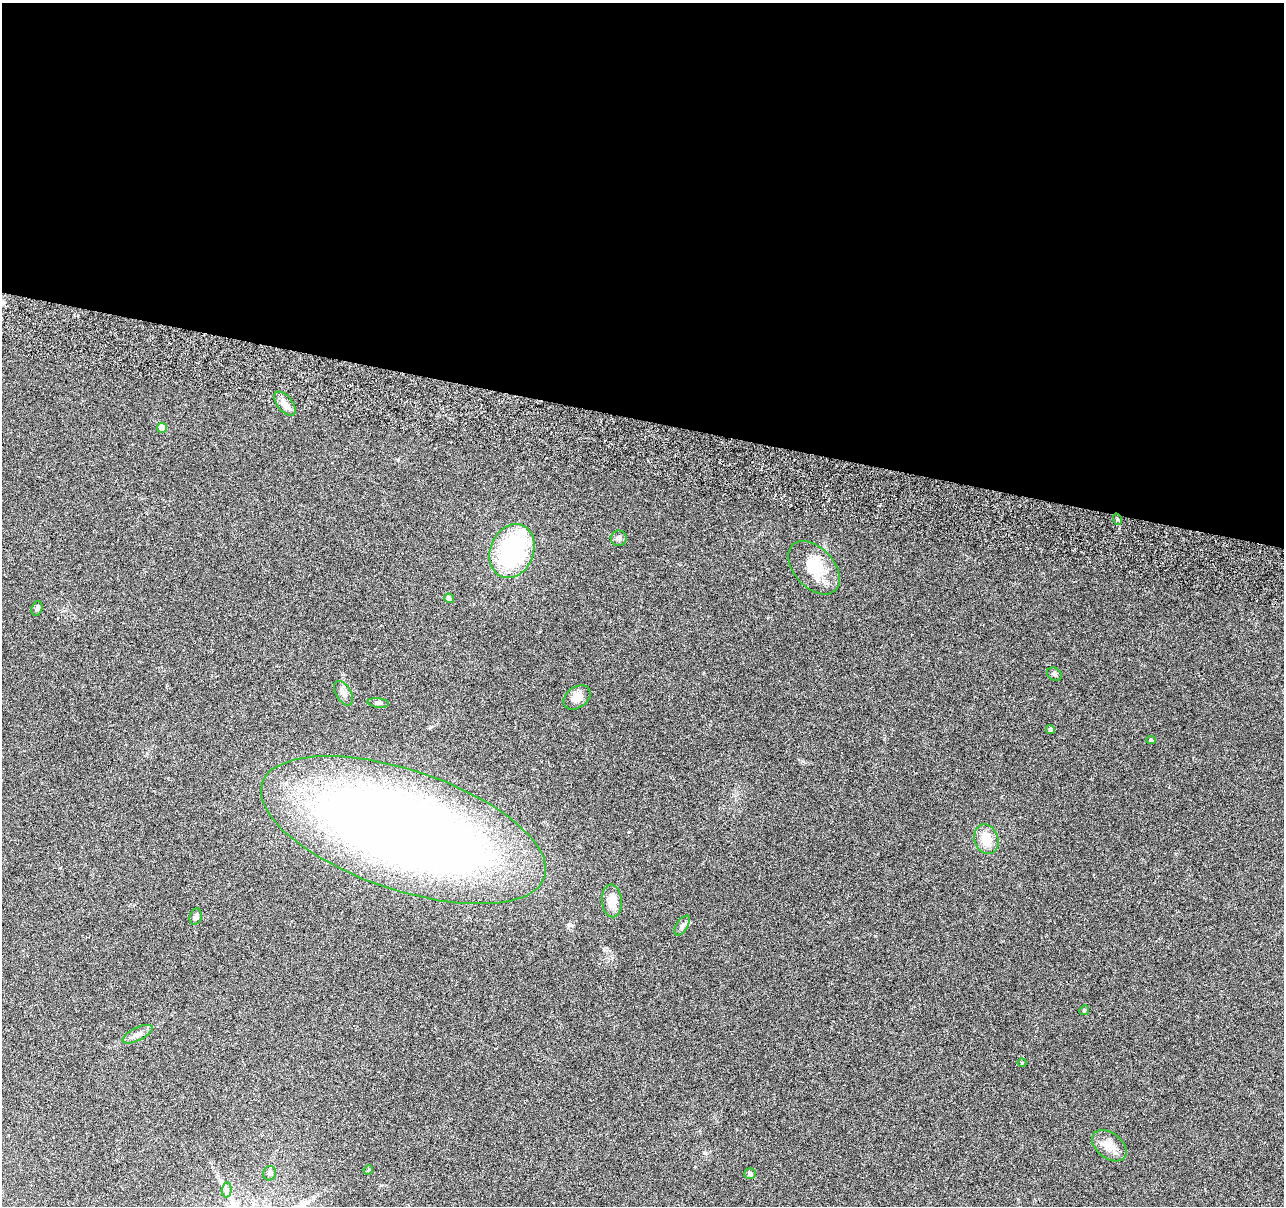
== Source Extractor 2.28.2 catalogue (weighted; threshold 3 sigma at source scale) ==
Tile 3 of 4 x 4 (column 3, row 1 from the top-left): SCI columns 2583-3864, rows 3889-5092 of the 5170 x 5431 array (HDU 1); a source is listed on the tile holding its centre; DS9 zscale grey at full resolution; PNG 1286 x 1208 px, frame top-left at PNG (2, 3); each listed source drawn as its Kron ellipse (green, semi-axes under 4 px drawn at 4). Shown black and unused: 35% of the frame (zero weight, under 3 of 6 exposures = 3% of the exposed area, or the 3 px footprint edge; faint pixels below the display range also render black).
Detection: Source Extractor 2.28.2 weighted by HDU 2 'WHT'; one run over the whole footprint, this tile lists its part. Background 0.0304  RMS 0.004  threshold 0.0163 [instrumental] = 3 sigma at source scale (4.09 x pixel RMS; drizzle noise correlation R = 1.36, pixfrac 0.8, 0.0396/0.0396 arcsec/px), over >= 5 px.
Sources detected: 27; all 27 listed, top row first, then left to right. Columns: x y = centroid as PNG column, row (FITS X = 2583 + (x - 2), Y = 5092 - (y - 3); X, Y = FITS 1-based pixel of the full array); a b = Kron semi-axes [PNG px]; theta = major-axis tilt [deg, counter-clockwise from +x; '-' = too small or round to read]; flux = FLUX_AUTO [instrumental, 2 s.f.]
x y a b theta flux
285 404 14 7 -51 3.1
162 428 5 5 - 5.9
1117 519 6 3 -71 0.44
619 538 8 7 - 1.2
512 551 28 21 67 47
814 568 31 20 -47 12
449 598 5 4 - 1.1
37 608 7 5 72 0.74
1054 674 8 6 -34 0.79
343 693 13 7 -59 1.9
577 697 15 10 35 3.5
378 703 11 4 -6 0.84
1050 729 4 4 - 0.72
1151 740 5 3 - 0.61
403 830 149 60 -18 500
986 839 15 12 -70 6.3
612 901 16 10 -85 5.7
196 917 8 6 73 1.1
682 926 11 5 57 1.2
1084 1010 5 4 - 0.4
138 1034 16 6 26 2.1
1022 1063 4 4 - 0.35
1109 1146 19 12 -38 4.6
368 1170 5 4 - 0.44
270 1173 7 6 - 1
750 1174 6 5 - 0.92
227 1190 7 5 88 1.1
Unlisted compact peaks at least as high as the median listed source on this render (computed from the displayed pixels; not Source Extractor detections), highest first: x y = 705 1153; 604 949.